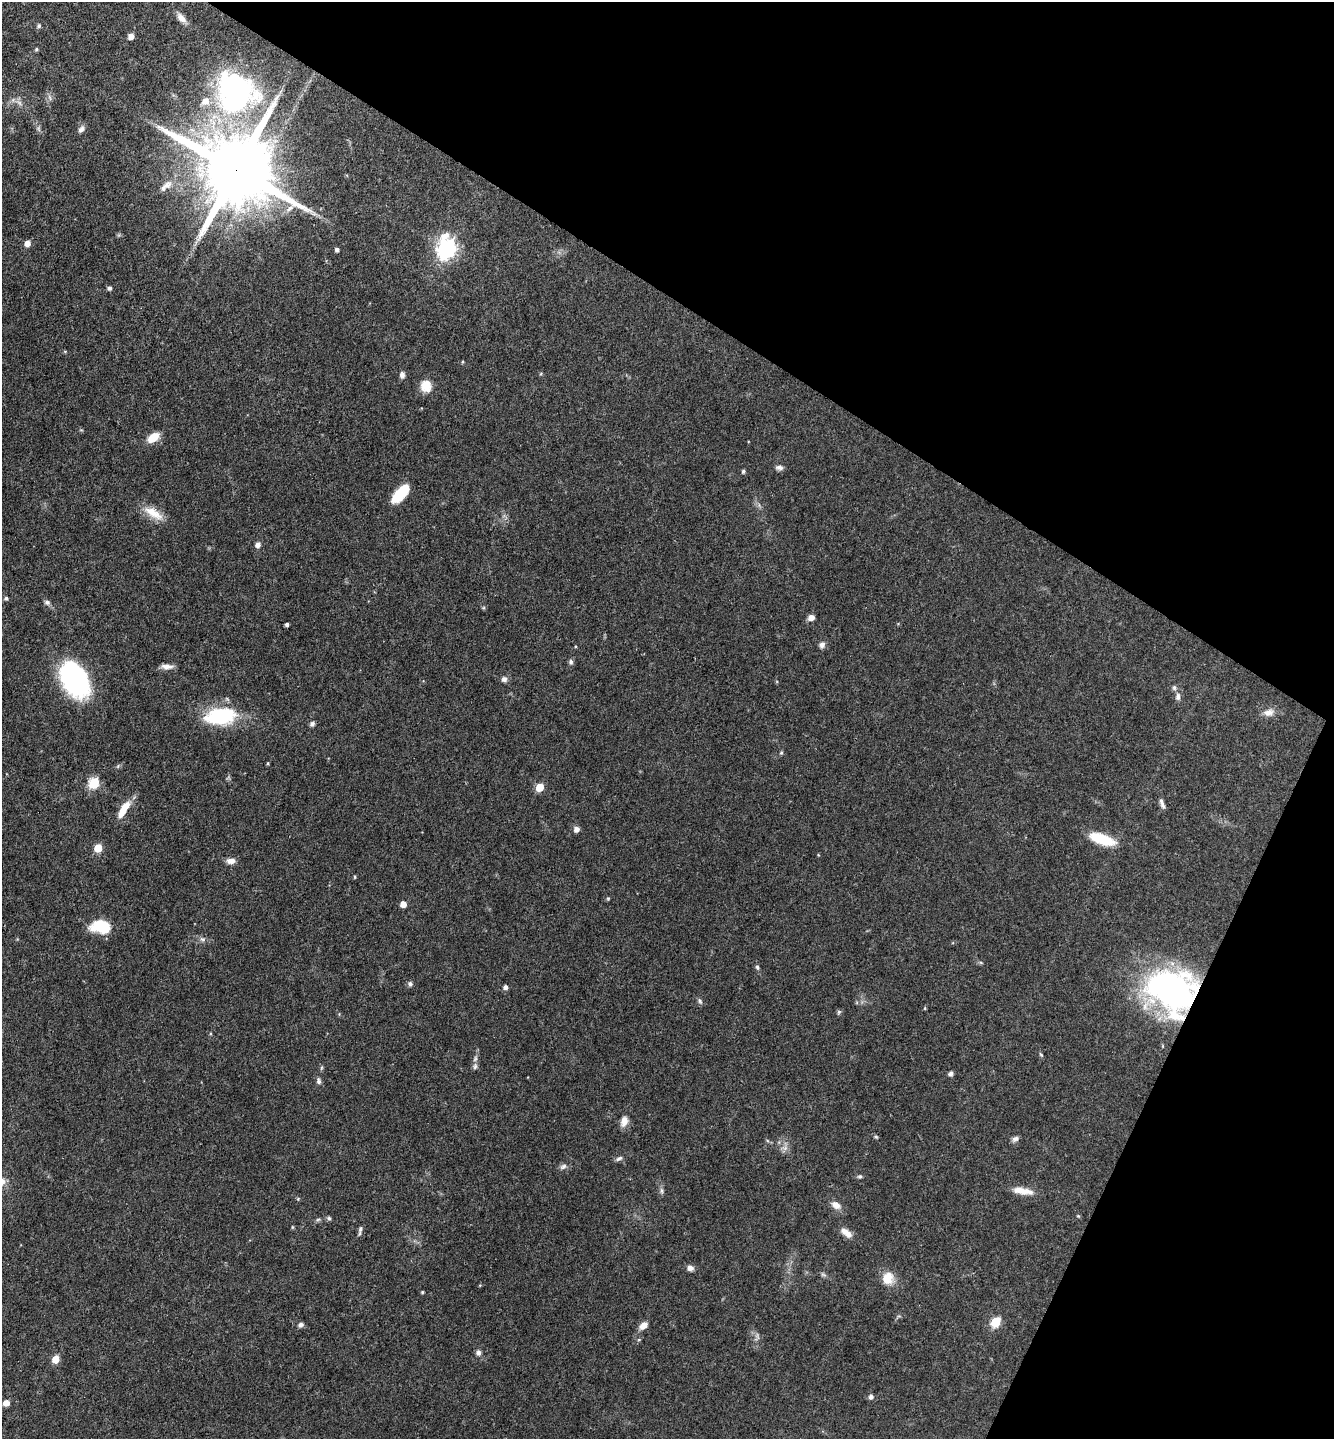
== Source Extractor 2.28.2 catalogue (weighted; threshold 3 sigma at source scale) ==
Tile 8 of 4 x 4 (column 4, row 2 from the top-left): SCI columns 4143-5474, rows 2874-4310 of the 5757 x 5746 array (HDU 1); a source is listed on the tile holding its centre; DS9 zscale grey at full resolution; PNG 1336 x 1441 px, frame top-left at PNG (2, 2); no overlay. Shown black and unused: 28% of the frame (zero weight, under 3 of 4 exposures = <1% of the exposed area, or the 3 px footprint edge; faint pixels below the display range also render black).
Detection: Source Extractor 2.28.2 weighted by HDU 2 'WHT'; one run over the whole footprint, this tile lists its part. Background 0.0911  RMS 0.0041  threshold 0.0186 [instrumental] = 3 sigma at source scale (4.5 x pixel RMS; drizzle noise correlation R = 1.50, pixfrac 1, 0.05/0.05 arcsec/px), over >= 5 px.
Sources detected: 96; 2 too faint to see at this stretch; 2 inside a brighter object's white glare — not listed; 2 inside a brighter listed object's ellipse — not listed separately; the other 90 listed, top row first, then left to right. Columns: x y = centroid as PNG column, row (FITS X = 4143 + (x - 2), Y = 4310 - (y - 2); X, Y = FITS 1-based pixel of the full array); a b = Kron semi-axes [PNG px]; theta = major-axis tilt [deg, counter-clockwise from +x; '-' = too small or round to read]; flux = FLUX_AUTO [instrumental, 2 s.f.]
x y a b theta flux
181 18 13 7 -47 2.7
39 26 6 5 - 0.73
131 36 5 4 - 3.8
36 49 5 4 - 0.58
235 91 53 41 -34 88
50 97 9 3 -69 0.78
39 129 7 4 -70 0.8
81 129 10 6 46 1.5
236 170 23 19 -33 5700
167 185 15 10 38 3.7
27 243 5 5 - 3.9
447 249 9 7 79 190
337 250 4 4 - 1.1
109 288 5 5 - 0.99
463 362 4 4 - 0.41
402 375 9 7 84 1.3
426 386 14 13 - 5.5
153 437 13 8 34 6.2
779 468 10 6 -4 1.4
743 471 5 4 - 0.81
400 494 23 10 48 11
153 513 30 11 -31 7
258 545 7 6 - 1.6
6 598 5 5 - 0.89
47 602 8 6 -20 1.2
811 618 7 6 - 2.3
287 625 4 4 - 0.9
822 645 9 7 68 1.5
571 662 7 5 -79 0.95
167 666 15 6 -2 2.5
70 677 34 24 -87 55
504 679 7 7 - 1.6
1174 687 7 6 - 0.95
1178 697 11 7 84 1.6
1268 712 15 9 10 3.1
221 716 34 18 7 30
312 724 6 5 - 1.2
781 753 5 5 - 0.52
268 763 4 3 - 0.42
118 766 6 4 71 0.52
94 783 6 5 - 28
540 787 5 5 - 12
1162 804 14 5 -71 1.7
123 809 23 8 57 6.7
576 829 8 7 - 1.5
1102 839 26 10 -19 15
98 848 5 5 - 13
231 861 10 7 5 2.6
355 877 5 3 - 0.39
608 898 6 4 0 0.42
403 904 5 5 - 3.7
101 926 19 12 -8 16
202 939 8 6 -13 1.2
757 967 7 5 -74 0.78
410 984 7 6 - 0.94
506 987 5 5 - 1.5
1172 991 52 45 -28 120
700 1001 9 5 -65 0.92
839 1012 6 5 - 0.69
1041 1055 6 4 -45 0.53
475 1066 9 6 80 1.3
951 1074 5 5 - 1.2
319 1081 8 6 -83 1.2
624 1121 13 9 75 3.2
876 1137 5 4 - 0.56
1015 1139 9 6 22 1.4
785 1148 8 5 45 1.5
619 1158 10 5 24 1.2
563 1166 10 7 26 1.4
860 1176 7 5 1 0.73
662 1191 9 4 -89 0.98
1022 1191 25 9 -10 5.2
836 1205 13 8 -32 3
1078 1216 4 4 - 0.44
329 1218 6 5 - 0.73
318 1219 7 4 2 0.68
292 1227 5 3 - 0.43
360 1230 13 4 77 1.2
846 1233 15 7 -37 3.7
690 1268 7 6 - 2
823 1275 9 4 -9 0.82
887 1278 14 12 79 6.9
422 1292 4 4 - 0.48
996 1322 6 5 - 23
301 1325 7 6 - 1.2
643 1325 10 7 37 3.2
478 1353 8 6 -88 1.3
55 1359 6 5 - 5.8
871 1397 5 5 - 1.4
6 1403 5 4 - 4.3
Overlapping masked pixels (flux is a lower limit): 2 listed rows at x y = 236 170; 1172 991